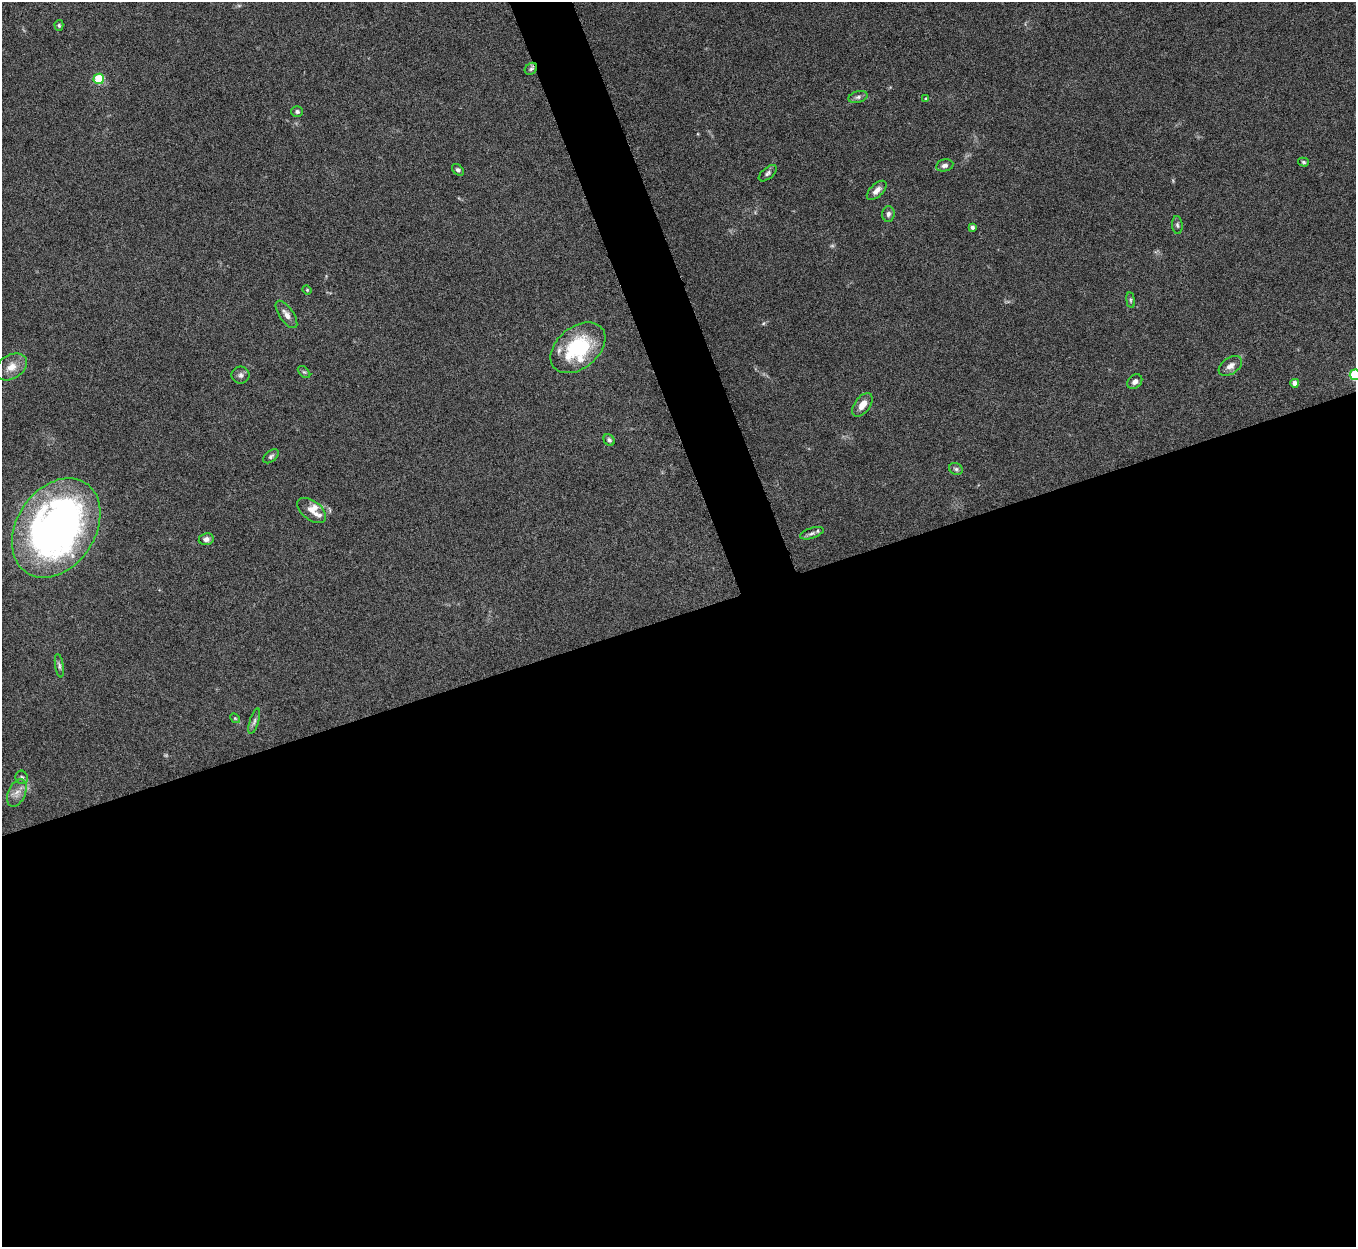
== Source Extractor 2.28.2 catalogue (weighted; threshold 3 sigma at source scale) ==
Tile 15 of 4 x 4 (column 3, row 4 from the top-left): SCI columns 2712-4065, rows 151-1395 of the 5424 x 5404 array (HDU 1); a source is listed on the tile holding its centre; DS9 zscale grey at full resolution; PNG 1358 x 1249 px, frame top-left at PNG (2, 2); each listed source drawn as its Kron ellipse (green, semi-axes under 4 px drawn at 4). Shown black and unused: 53% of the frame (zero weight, under 5 of 10 exposures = <1% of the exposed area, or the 3 px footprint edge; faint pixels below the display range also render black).
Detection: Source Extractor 2.28.2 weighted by HDU 2 'WHT'; one run over the whole footprint, this tile lists its part. Background 0.161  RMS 0.0059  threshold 0.0241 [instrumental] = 3 sigma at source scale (4.09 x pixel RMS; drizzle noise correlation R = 1.36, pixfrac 0.8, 0.05/0.05 arcsec/px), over >= 5 px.
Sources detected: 42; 1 too faint to see at this stretch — neither listed nor drawn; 3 inside a brighter listed object's ellipse — not listed separately; the other 38 listed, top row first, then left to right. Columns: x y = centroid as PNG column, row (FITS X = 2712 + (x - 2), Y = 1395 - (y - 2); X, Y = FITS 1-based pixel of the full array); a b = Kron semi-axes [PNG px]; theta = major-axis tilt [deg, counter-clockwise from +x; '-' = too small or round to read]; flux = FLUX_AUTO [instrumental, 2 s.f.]
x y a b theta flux
59 25 5 4 - 0.81
531 69 7 5 44 1.3
99 79 5 5 - 31
858 97 10 6 15 1.7
926 99 4 3 - 0.85
297 112 6 5 - 1.2
1303 162 5 4 - 0.84
945 165 9 6 11 2
458 170 7 5 -43 1.3
768 173 11 5 40 1.5
877 190 12 6 44 3.3
888 214 8 6 86 1.7
1177 225 9 5 -84 1.2
972 227 4 4 - 1.2
307 290 4 4 - 0.53
1131 300 8 4 -82 0.94
286 314 16 7 -55 3.4
578 348 31 21 39 41
1230 366 13 8 35 3.5
11 367 17 11 33 6.2
304 372 7 4 -43 0.95
241 375 9 8 - 2
1355 375 5 5 - 37
1135 382 8 6 43 2.2
1295 383 4 4 - 3.7
862 405 14 7 53 5.1
609 440 6 5 - 1.3
271 456 9 5 38 1.3
956 469 7 5 -27 1.2
312 511 17 9 -37 4.9
56 528 54 39 57 280
812 533 12 5 18 1.9
206 539 7 6 - 2.1
59 666 12 4 -81 1.4
235 718 5 4 - 0.64
254 721 13 4 73 1.7
22 777 7 6 - 1.4
17 793 14 8 66 4.3
Isophote crosses this tile's border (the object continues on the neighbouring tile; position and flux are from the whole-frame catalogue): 1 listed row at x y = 1355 375